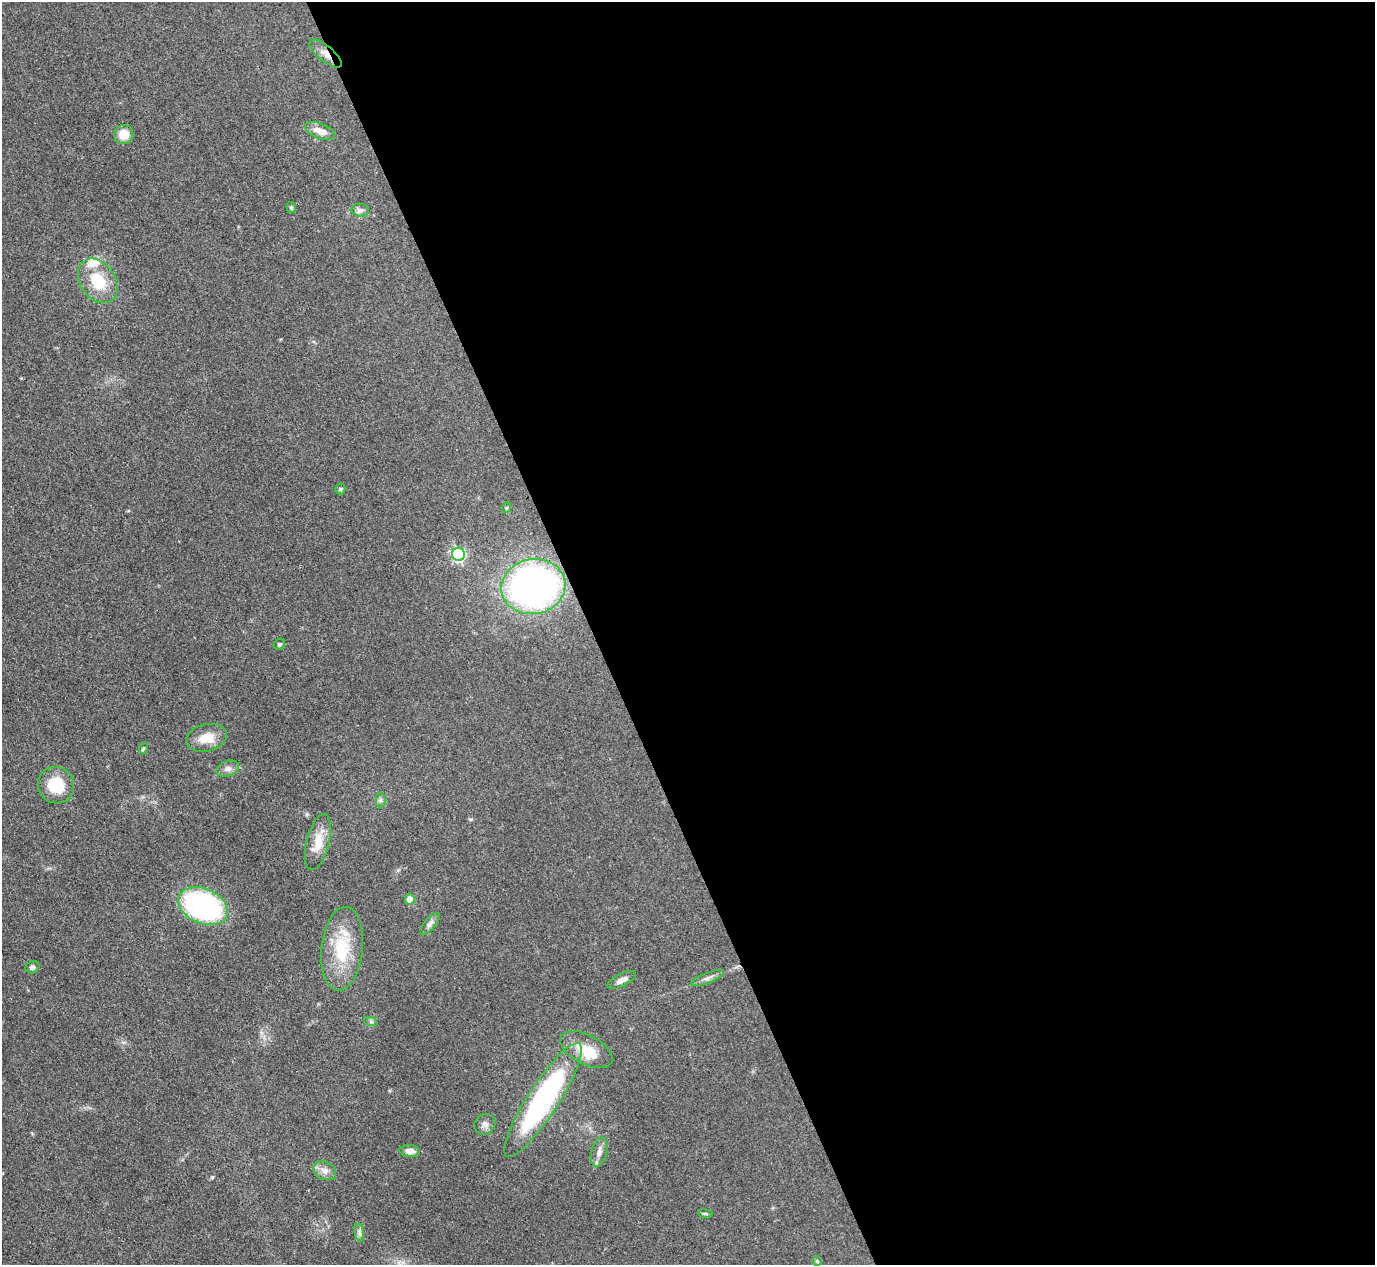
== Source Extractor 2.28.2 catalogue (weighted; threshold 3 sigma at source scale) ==
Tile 8 of 4 x 4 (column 4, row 2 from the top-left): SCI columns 4120-5492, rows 2675-3937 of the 5494 x 5480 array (HDU 1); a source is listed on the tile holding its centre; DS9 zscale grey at full resolution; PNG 1377 x 1267 px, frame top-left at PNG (2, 2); each listed source drawn as its Kron ellipse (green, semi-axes under 4 px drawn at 4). Shown black and unused: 57% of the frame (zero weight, under 3 of 4 exposures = <1% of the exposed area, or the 3 px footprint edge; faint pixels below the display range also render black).
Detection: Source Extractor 2.28.2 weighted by HDU 2 'WHT'; one run over the whole footprint, this tile lists its part. Background 0.0878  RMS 0.0065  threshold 0.0293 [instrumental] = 3 sigma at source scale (4.5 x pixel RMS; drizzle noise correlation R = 1.50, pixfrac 1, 0.05/0.05 arcsec/px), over >= 5 px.
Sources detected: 36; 2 inside a brighter listed object's ellipse — not listed separately; the other 34 listed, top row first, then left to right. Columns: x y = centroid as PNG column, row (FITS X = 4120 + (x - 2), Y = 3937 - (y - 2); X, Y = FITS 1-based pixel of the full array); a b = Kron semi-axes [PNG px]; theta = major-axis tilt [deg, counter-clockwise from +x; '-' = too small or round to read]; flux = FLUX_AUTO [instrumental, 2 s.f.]
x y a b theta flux
326 54 20 7 -39 5.3
320 131 16 7 -21 6.5
124 134 9 9 - 9
291 207 5 4 - 0.96
360 210 9 6 -11 2.1
98 281 24 17 -55 22
340 489 5 5 - 0.89
506 508 5 3 - 0.67
458 554 6 6 - 110
533 587 32 27 11 250
279 644 6 5 - 1.1
207 738 21 13 12 12
144 748 6 3 69 0.77
228 769 12 7 18 3.3
56 785 18 18 - 20
380 800 7 5 89 1.5
318 842 29 11 76 12
410 899 5 5 - 12
203 906 26 17 -24 120
430 924 13 5 49 2.6
342 949 42 20 84 33
32 967 7 6 - 1.7
708 978 17 5 22 2.9
622 980 16 6 26 3.7
371 1022 7 4 -18 1.1
586 1050 28 14 -27 16
543 1100 67 15 57 140
485 1124 11 9 39 3.3
410 1151 10 6 -3 4.2
599 1152 15 8 76 4
325 1171 12 9 -28 4.2
705 1214 7 3 -8 0.92
359 1233 9 4 -81 1.8
817 1261 5 5 - 0.83
Overlapping masked pixels (flux is a lower limit): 1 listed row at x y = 326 54
Unlisted compact peaks at least as high as the median listed source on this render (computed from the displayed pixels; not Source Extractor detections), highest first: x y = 212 1177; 307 814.